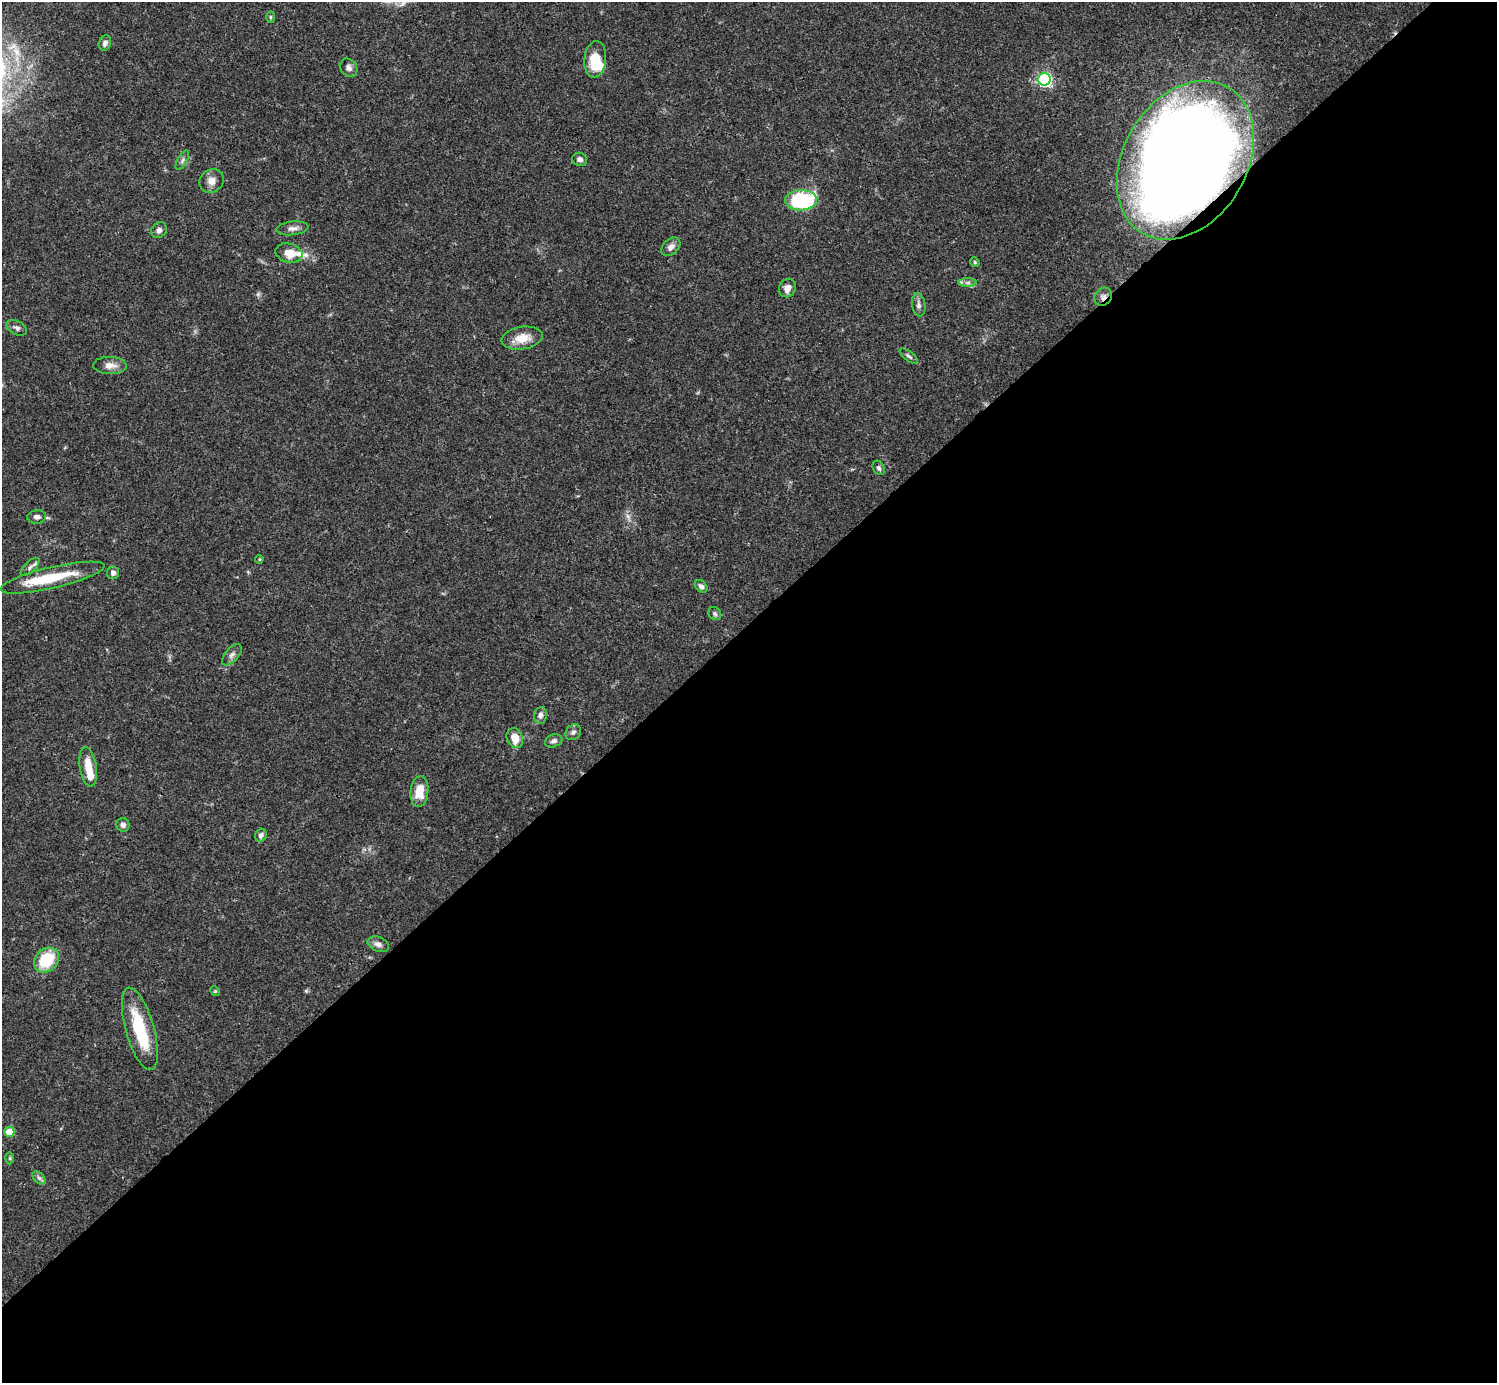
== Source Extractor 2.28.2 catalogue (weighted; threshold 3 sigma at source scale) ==
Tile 15 of 4 x 4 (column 3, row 4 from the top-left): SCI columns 2990-4484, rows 158-1538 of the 5982 x 5981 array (HDU 1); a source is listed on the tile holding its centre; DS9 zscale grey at full resolution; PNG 1499 x 1385 px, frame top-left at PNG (2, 2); each listed source drawn as its Kron ellipse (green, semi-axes under 4 px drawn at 4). Shown black and unused: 55% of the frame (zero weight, under 3 of 4 exposures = <1% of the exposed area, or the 3 px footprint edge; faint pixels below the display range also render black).
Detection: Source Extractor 2.28.2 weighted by HDU 2 'WHT'; one run over the whole footprint, this tile lists its part. Background 0.0411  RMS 0.0027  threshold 0.012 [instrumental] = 3 sigma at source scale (4.5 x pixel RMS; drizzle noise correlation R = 1.50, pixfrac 1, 0.05/0.05 arcsec/px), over >= 5 px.
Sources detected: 53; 4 inside a brighter object's white glare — neither listed nor drawn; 2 inside a brighter listed object's ellipse — not listed separately; the other 47 listed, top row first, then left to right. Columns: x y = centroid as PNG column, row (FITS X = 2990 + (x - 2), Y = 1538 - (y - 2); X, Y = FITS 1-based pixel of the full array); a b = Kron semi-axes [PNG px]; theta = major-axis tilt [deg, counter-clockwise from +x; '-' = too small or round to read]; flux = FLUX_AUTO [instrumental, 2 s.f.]
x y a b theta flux
271 17 6 4 -90 0.35
105 43 8 6 70 1.1
595 59 18 11 83 6.8
349 68 10 8 -49 1.2
1044 79 6 6 - 51
580 159 7 6 - 1
182 160 11 5 61 0.76
1185 160 85 61 59 560
212 181 13 11 35 2.2
801 200 16 10 2 27
292 228 16 7 6 1.5
159 230 8 7 - 1
671 247 11 7 43 1.4
289 253 14 9 -14 4
975 262 5 4 - 0.39
968 283 9 4 0 0.77
787 288 9 8 - 1.9
1103 297 10 8 50 1.3
919 305 12 6 -82 1.1
17 328 11 6 -28 1
522 338 21 11 9 4.4
909 356 11 4 -38 0.65
110 365 17 8 -2 2.1
879 468 8 5 -60 0.65
37 517 9 6 7 1.1
259 559 4 3 - 0.29
30 567 12 5 44 0.95
113 573 6 6 - 1
52 578 53 10 13 11
701 586 7 5 -46 0.79
715 614 7 6 - 0.56
232 655 13 6 48 1.1
540 715 8 6 82 1.1
573 732 8 7 - 0.9
515 738 10 8 -69 3.7
554 741 9 6 21 0.84
88 767 20 8 -81 4.7
419 791 15 9 84 4.8
123 825 7 6 - 0.92
261 835 7 5 66 1
378 944 11 7 -22 1.3
46 960 14 11 44 11
215 991 5 4 - 0.33
140 1029 43 14 -74 15
9 1132 5 5 - 6
10 1158 6 4 90 0.38
39 1178 8 5 -44 0.65
Overlapping masked pixels (flux is a lower limit): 2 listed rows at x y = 1185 160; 1103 297